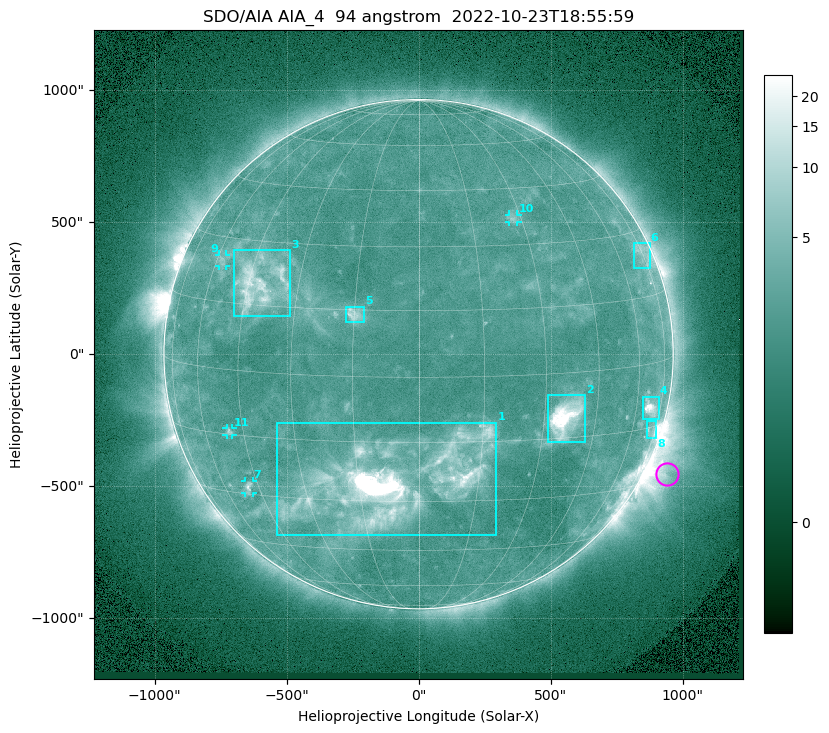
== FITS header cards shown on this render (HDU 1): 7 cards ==
TELESCOP= 'SDO/AIA '           / For AIA: SDO/AIA
INSTRUME= 'AIA_4   '           / For AIA: AIA_ATA1, AIA_ATA2, AIA_ATA3 or AIA_AT
WAVELNTH=                   94 / [angstrom] Wavelength
WAVEUNIT= 'angstrom'           / Wavelength unit: angstrom
DATE-OBS= '2022-10-23T18:55:59.122' / [ISO] Date when observation started; ISO 8
CTYPE1  = 'HPLN-TAN'           / CTYPE1: HPLN
CTYPE2  = 'HPLT-TAN'           / CTYPE2: HPLT

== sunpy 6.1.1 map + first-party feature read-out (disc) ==
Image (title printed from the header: SDO/AIA AIA_4  94 angstrom  2022-10-23T18:55:59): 1024 x 1024 px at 2.4 arcsec/px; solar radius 965 arcsec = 402 px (full disc in frame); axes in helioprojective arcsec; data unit not stated in the header (colour bar unlabelled)
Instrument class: DISC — disc imager (sunpy class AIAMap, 94 A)
Bright regions (active regions / flare kernels): reference = the median radial profile (limb darkening/brightening removed); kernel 9 px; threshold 5 sigma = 2.87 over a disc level ~2.29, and >= 1.15x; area >= 12 px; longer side >= 10 px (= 24 arcsec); searched inside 0.97 R_sun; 11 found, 11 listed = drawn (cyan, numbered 1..; 4 of them under ~33 arcsec drawn as corner ticks so the feature stays visible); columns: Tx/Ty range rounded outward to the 5 arcsec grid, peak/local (2 s.f.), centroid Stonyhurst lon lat
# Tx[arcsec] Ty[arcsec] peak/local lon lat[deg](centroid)
1 -535..295 -685..-260 56 -6 -25
2 490..630 -335..-155 16 +36 -10
3 -700..-485 145..395 6.4 -42 +20
4 850..910 -250..-160 9.9 +68 -10
5 -275..-205 120..180 4.7 -15 +14
6 815..875 325..420 2.9 +74 +25
7 -660..-625 -525..-480 4.3 -49 -28
8 865..900 -320..-255 3.8 +71 -16
9 -755..-730 330..380 2.7 -58 +24
10 340..375 500..530 2.7 +28 +37
11 -730..-705 -305..-280 3.2 -50 -14
Off-limb structures (1.02-1.3 R_sun): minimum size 162 px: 6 found; the strongest spans PA ~225..265 deg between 1.02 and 1.3 R_sun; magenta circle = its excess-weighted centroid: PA ~245 deg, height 1.08 R_sun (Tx ~940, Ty ~-450 arcsec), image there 4.9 x the reference